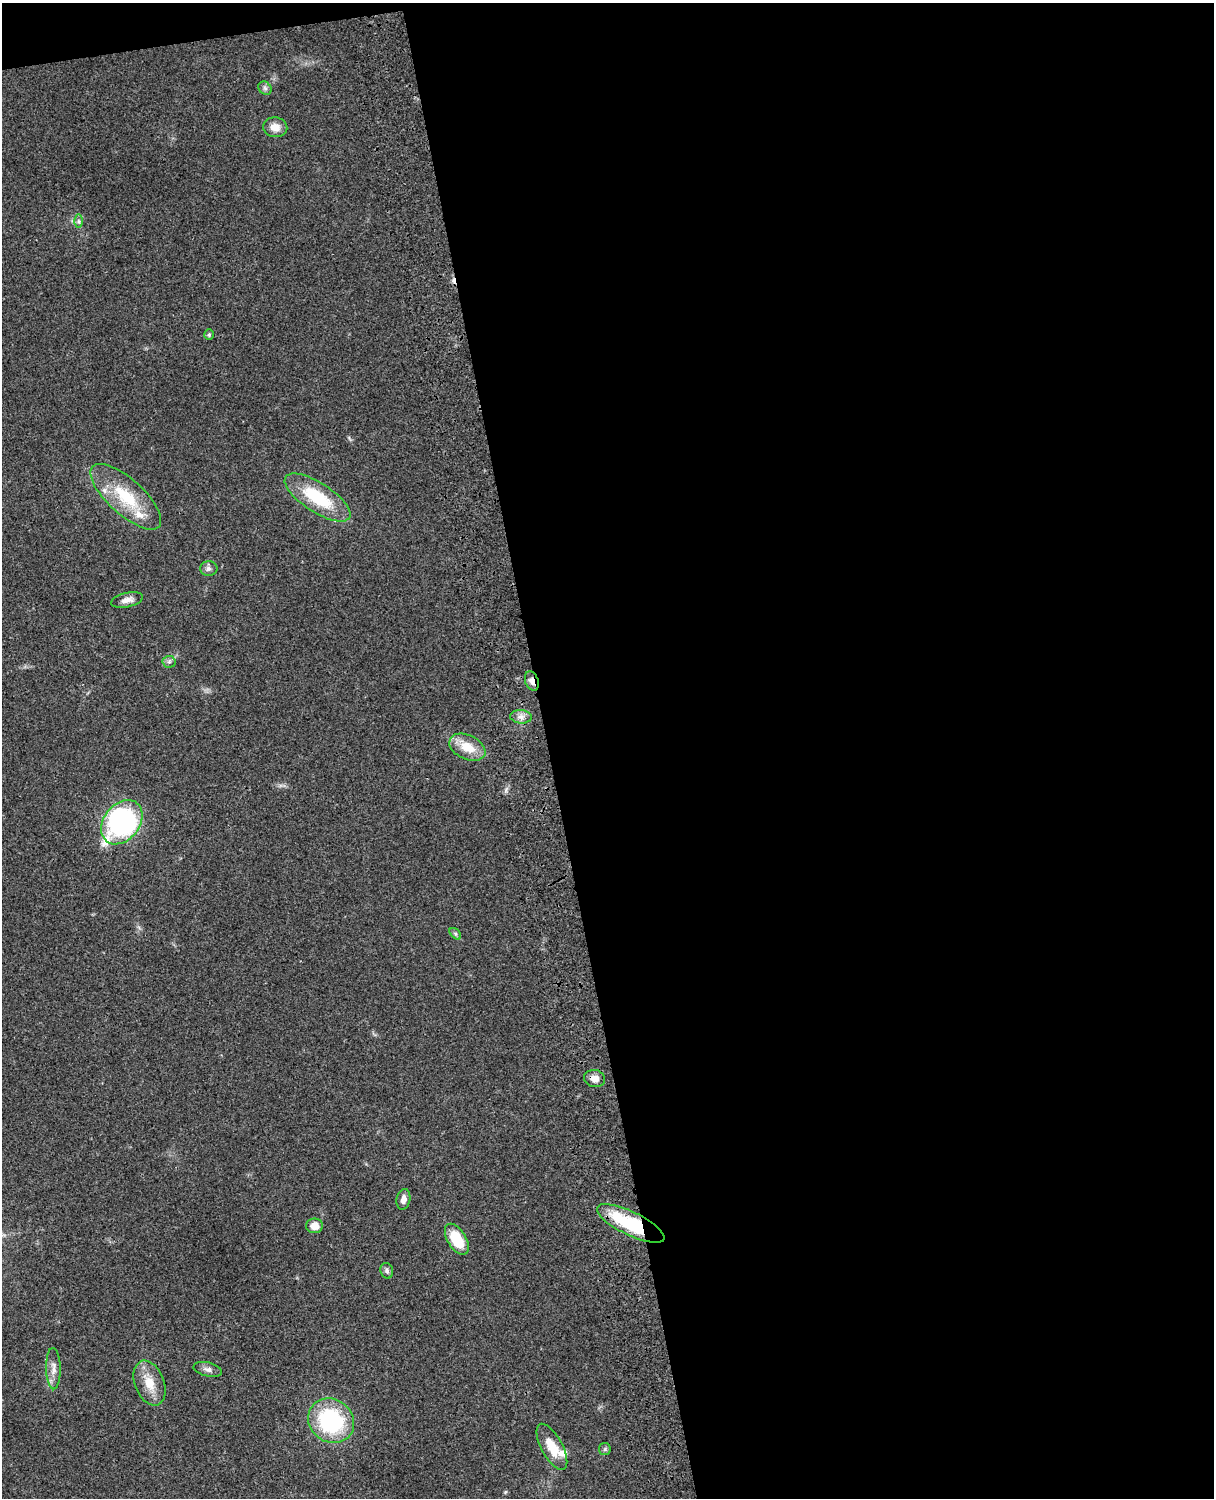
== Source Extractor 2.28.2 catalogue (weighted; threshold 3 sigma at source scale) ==
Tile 4 of 4 x 3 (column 4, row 1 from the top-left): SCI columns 3758-4969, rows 3268-4763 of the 5088 x 4927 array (HDU 1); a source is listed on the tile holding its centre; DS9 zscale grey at full resolution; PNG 1216 x 1500 px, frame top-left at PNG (2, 3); each listed source drawn as its Kron ellipse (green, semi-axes under 4 px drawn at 4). Shown black and unused: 56% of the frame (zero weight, under 3 of 4 exposures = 6% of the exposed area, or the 3 px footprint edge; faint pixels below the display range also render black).
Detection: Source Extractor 2.28.2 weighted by HDU 2 'WHT'; one run over the whole footprint, this tile lists its part. Background 0.0795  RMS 0.0058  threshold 0.0262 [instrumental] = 3 sigma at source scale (4.5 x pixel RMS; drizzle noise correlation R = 1.50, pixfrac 1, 0.05/0.05 arcsec/px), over >= 5 px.
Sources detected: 30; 1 cosmic-ray / hot-pixel residue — neither listed nor drawn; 3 inside a brighter listed object's ellipse — not listed separately; the other 26 listed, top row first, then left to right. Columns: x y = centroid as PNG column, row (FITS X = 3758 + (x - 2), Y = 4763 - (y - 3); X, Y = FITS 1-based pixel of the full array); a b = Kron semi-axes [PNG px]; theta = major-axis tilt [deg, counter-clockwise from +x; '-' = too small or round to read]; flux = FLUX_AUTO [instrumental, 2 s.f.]
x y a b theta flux
265 88 7 6 - 1.4
275 127 12 10 -4 5.3
79 221 6 4 -89 1.1
209 335 5 4 - 1.1
126 497 45 17 -42 29
318 498 38 14 -33 31
209 569 9 7 -1 2.1
127 600 16 7 12 3.8
169 662 6 6 - 1.4
532 681 10 6 -70 3.6
521 717 11 6 -4 3
467 747 19 12 -25 12
122 822 24 18 52 120
455 934 7 4 -45 1.1
595 1079 10 8 -13 4.4
403 1199 10 7 80 3.3
631 1223 37 11 -26 45
315 1226 8 7 - 6
457 1239 17 9 -59 19
387 1271 8 6 -73 1.7
53 1369 20 7 -88 4.5
208 1369 14 6 -13 2.5
150 1383 23 14 -68 11
331 1421 24 21 -38 57
552 1447 25 10 -61 12
605 1449 6 5 - 1.1
Overlapping masked pixels (flux is a lower limit): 2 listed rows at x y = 532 681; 631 1223